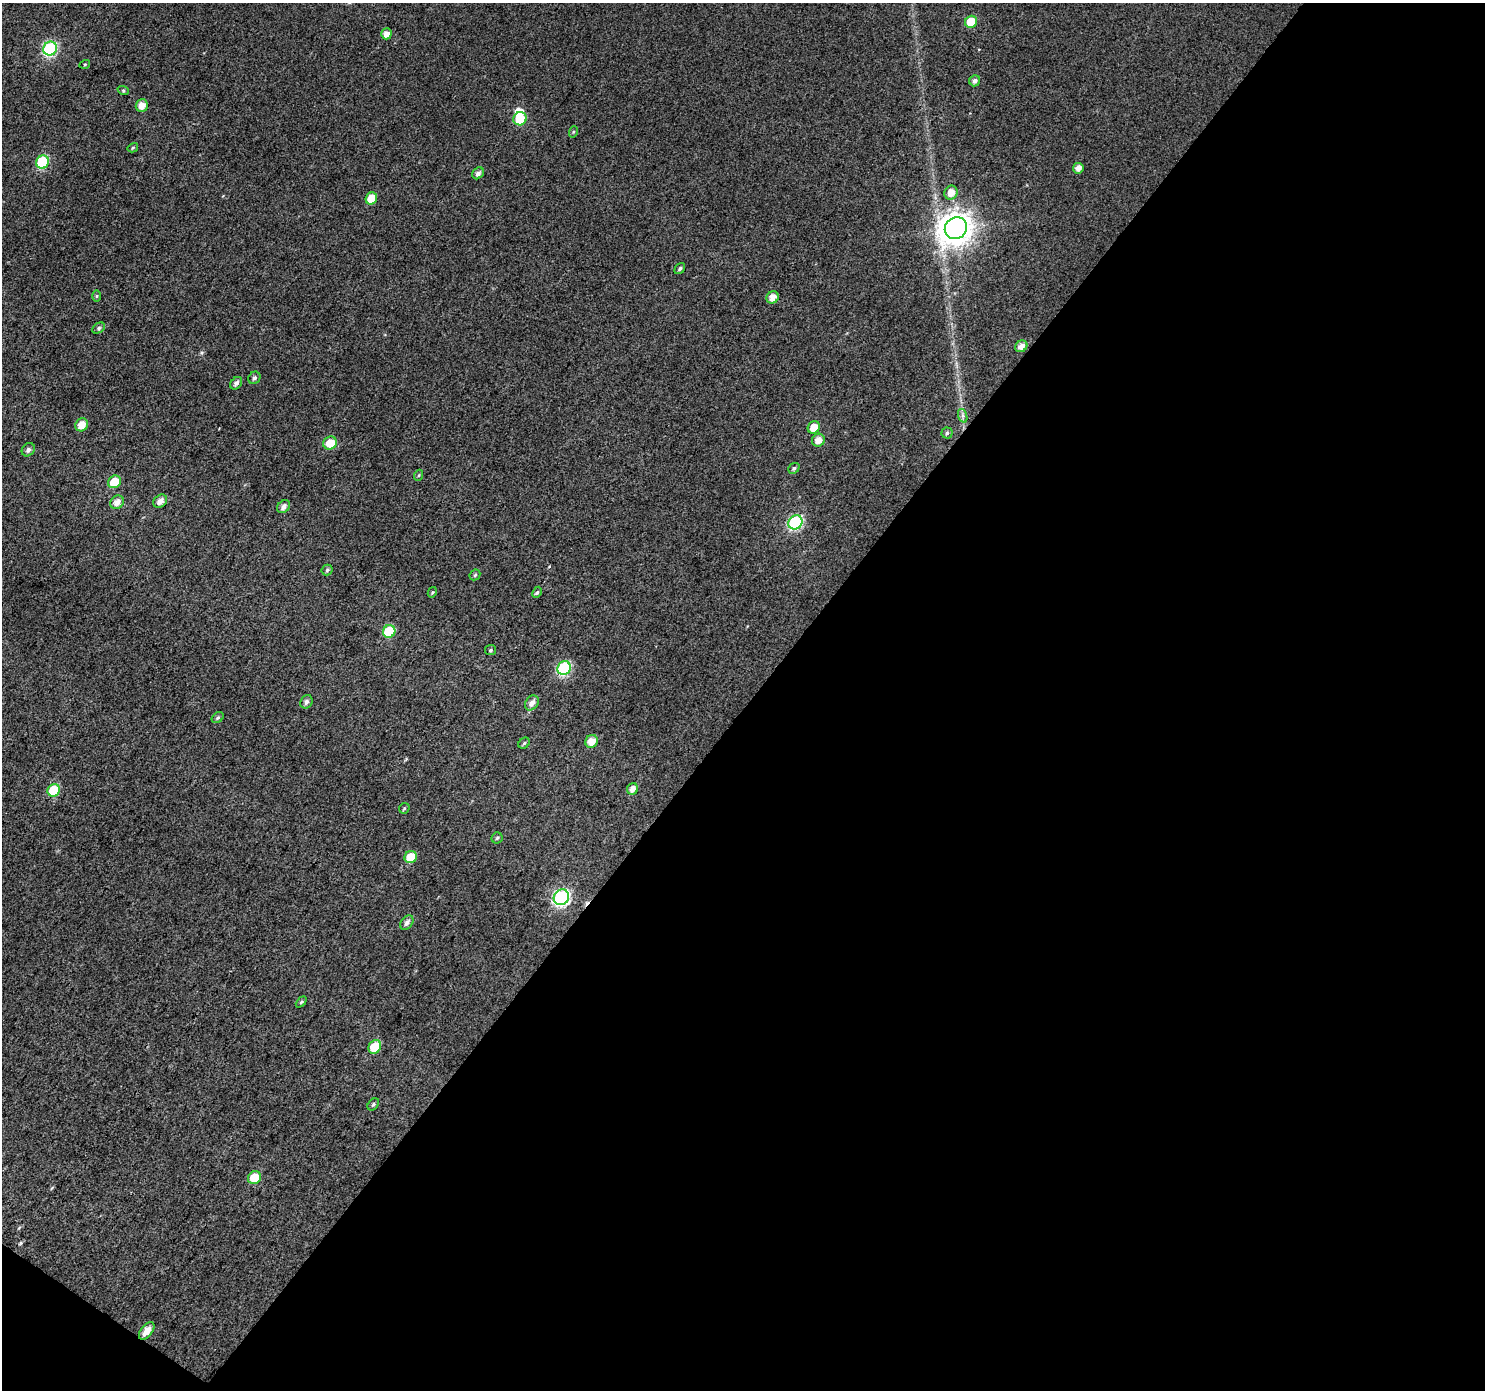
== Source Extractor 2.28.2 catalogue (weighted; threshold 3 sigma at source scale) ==
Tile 4 of 2 x 2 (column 2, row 2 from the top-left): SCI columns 1485-2967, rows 116-1503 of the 2968 x 2988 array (HDU 1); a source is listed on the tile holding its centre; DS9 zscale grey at full resolution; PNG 1487 x 1392 px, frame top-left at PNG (2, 3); each listed source drawn as its Kron ellipse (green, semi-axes under 4 px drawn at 4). Shown black and unused: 50% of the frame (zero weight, under 3 of 4 exposures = <1% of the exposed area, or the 3 px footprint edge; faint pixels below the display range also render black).
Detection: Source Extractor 2.28.2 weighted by HDU 2 'WHT'; one run over the whole footprint, this tile lists its part. Background 0.016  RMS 0.011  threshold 0.0503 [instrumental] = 3 sigma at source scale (4.5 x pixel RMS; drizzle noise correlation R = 1.50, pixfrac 1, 0.0396/0.0396 arcsec/px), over >= 5 px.
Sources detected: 62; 1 inside a brighter object's white glare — neither listed nor drawn; the other 61 listed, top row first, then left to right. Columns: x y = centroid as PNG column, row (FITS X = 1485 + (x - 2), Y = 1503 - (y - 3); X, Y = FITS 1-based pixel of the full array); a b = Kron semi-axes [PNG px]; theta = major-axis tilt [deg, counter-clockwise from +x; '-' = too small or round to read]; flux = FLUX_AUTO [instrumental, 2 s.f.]
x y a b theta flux
971 22 6 5 - 27
386 34 5 5 - 7.4
50 49 7 6 - 130
85 64 5 3 - 1
975 81 6 5 - 3.9
123 90 6 3 -19 1.2
142 106 6 6 - 11
520 119 7 6 - 27
573 132 6 3 71 1.2
133 148 5 4 - 1.3
42 162 7 6 - 76
1078 168 5 5 - 7
478 173 6 5 - 3.8
951 193 7 6 - 10
371 198 6 5 - 18
956 228 11 10 - 1500
680 268 6 4 52 2.1
97 296 6 4 89 1.4
773 297 6 5 - 8.7
99 328 7 5 28 2.3
1021 346 6 5 - 6.7
254 378 6 5 - 2.6
236 383 7 5 50 3.9
963 416 7 4 -72 2.9
82 425 7 6 - 12
814 427 6 5 - 14
947 433 5 5 - 2.1
818 440 7 6 - 9.4
330 443 7 6 - 17
28 450 7 6 - 3.6
794 468 6 5 - 2.2
419 475 5 3 - 1.2
114 482 7 6 - 23
160 501 7 6 - 6.9
117 502 7 6 - 7.5
284 507 7 5 49 5.6
795 522 7 6 - 130
327 570 5 5 - 1.9
475 575 6 4 45 1.6
432 592 5 4 - 1.4
537 592 6 4 62 1.8
389 631 6 6 - 48
490 650 5 5 - 2
564 668 7 6 - 110
306 702 7 6 - 3.6
532 703 8 6 53 6.7
218 718 6 5 - 1.7
592 741 7 6 - 12
524 743 6 5 - 1.8
632 789 6 5 - 8.2
54 790 6 6 - 43
404 808 6 5 - 1.5
497 838 6 5 - 1.8
411 857 6 6 - 22
561 897 8 7 - 210
407 923 8 5 55 4
301 1002 6 4 45 1.6
375 1047 7 6 - 29
373 1104 7 5 49 2
254 1178 7 6 - 23
147 1331 10 5 52 11
Overlapping masked pixels (flux is a lower limit): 1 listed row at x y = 561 897